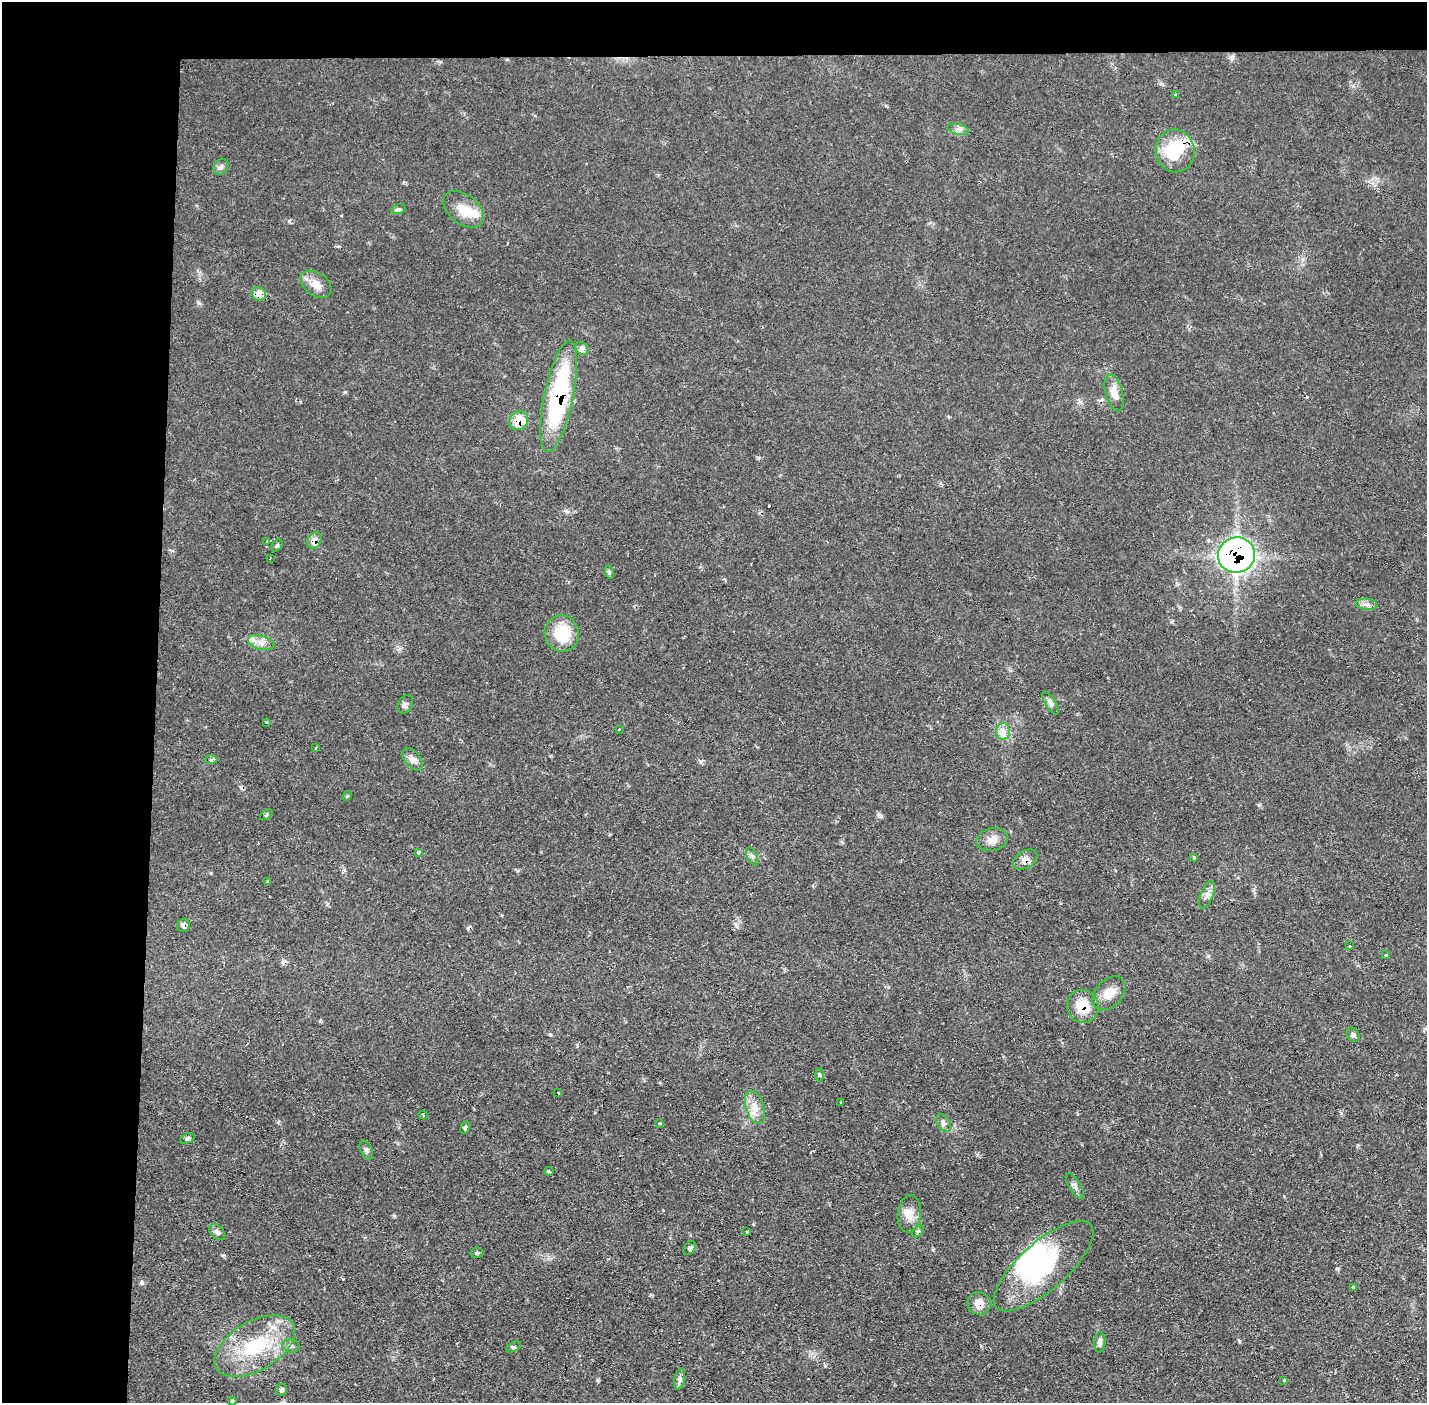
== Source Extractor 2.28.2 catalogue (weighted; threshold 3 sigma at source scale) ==
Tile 1 of 3 x 3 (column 1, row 1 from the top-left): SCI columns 1-1425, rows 2852-4252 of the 4275 x 4309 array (HDU 1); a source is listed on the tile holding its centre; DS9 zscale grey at full resolution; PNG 1429 x 1405 px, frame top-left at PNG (2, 2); each listed source drawn as its Kron ellipse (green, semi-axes under 4 px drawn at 4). Shown black and unused: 14% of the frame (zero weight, under 2 of 3 exposures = <1% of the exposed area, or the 3 px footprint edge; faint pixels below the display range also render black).
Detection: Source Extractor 2.28.2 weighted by HDU 2 'WHT'; one run over the whole footprint, this tile lists its part. Background 0.0702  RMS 0.0062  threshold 0.0277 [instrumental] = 3 sigma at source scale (4.5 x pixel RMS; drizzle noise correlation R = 1.50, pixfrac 1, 0.05/0.05 arcsec/px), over >= 5 px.
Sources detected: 87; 5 inside a brighter object's white glare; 9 cosmic-ray / hot-pixel residue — neither listed nor drawn; the other 73 listed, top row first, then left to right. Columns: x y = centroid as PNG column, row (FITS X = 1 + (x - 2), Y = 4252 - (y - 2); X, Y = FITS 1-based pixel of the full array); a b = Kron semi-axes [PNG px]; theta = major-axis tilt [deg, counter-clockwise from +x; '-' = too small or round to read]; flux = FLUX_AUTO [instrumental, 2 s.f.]
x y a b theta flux
1176 95 3 3 - 2.2
958 129 11 5 -12 2.5
1175 151 21 19 -80 29
221 167 8 7 - 1.9
399 209 7 4 16 1.5
463 209 23 14 -37 12
316 284 17 11 -35 7.3
259 294 7 6 - 7.6
582 348 7 6 - 2
1114 393 19 8 -75 7.4
559 396 57 14 78 81
519 421 10 8 45 13
314 540 9 6 62 5.2
267 541 2 2 - 0.45
277 546 7 5 51 1.2
1237 555 19 17 14 250
270 558 3 2 - 0.6
609 572 7 4 -72 1.1
1367 604 11 5 -6 2.4
562 633 18 17 - 21
261 643 13 7 -15 4.2
1051 703 13 5 -59 2.3
405 704 10 7 61 1.9
266 722 3 3 - 0.59
619 730 3 3 - 1.4
1003 731 8 7 - 3.2
315 748 3 3 - 2.2
413 759 13 7 -51 3.2
211 760 6 4 1 1.2
347 796 5 3 - 0.68
266 815 7 3 36 1
992 840 16 11 14 5.9
418 852 4 4 - 1.4
752 856 9 5 -63 1.6
1194 857 3 3 - 3.9
1025 860 13 8 32 4
268 881 3 3 - 0.84
1207 895 15 6 70 3.6
183 925 7 6 - 2.3
1350 946 4 2 - 0.5
1386 955 3 3 - 1.2
1109 993 19 13 47 8.3
1083 1006 16 16 - 15
1353 1035 7 6 - 1.4
820 1075 6 4 -88 0.92
558 1093 4 3 - 0.55
840 1103 2 2 - 0.58
755 1107 17 9 -73 6.5
423 1115 4 3 - 0.62
660 1123 3 3 - 0.88
943 1123 9 6 -58 2.1
465 1128 6 4 63 1.2
187 1138 8 4 24 1.5
366 1150 10 5 -64 1.6
549 1171 4 4 - 0.75
1075 1186 15 6 -59 2.2
909 1214 18 11 83 6.9
217 1232 9 6 -42 2
747 1232 3 3 - 1.1
918 1232 7 4 43 1.1
690 1248 7 5 57 1.8
477 1253 6 5 - 1.1
1044 1266 63 24 41 59
1353 1287 3 3 - 2.2
979 1303 12 11 - 6
1100 1342 10 5 87 2.5
255 1346 44 24 30 44
291 1346 9 6 -18 2
513 1347 8 4 26 1.2
680 1379 11 5 78 2
1284 1380 3 2 - 1.1
281 1390 6 5 - 1.7
232 1401 4 4 - 0.89
Overlapping masked pixels (flux is a lower limit): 10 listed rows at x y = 1175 151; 259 294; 559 396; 519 421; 314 540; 1237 555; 1025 860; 183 925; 1083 1006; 979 1303
Unlisted compact peaks at least as high as the median listed source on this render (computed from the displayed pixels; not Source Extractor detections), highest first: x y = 289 221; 142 1283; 701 761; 881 816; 345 392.